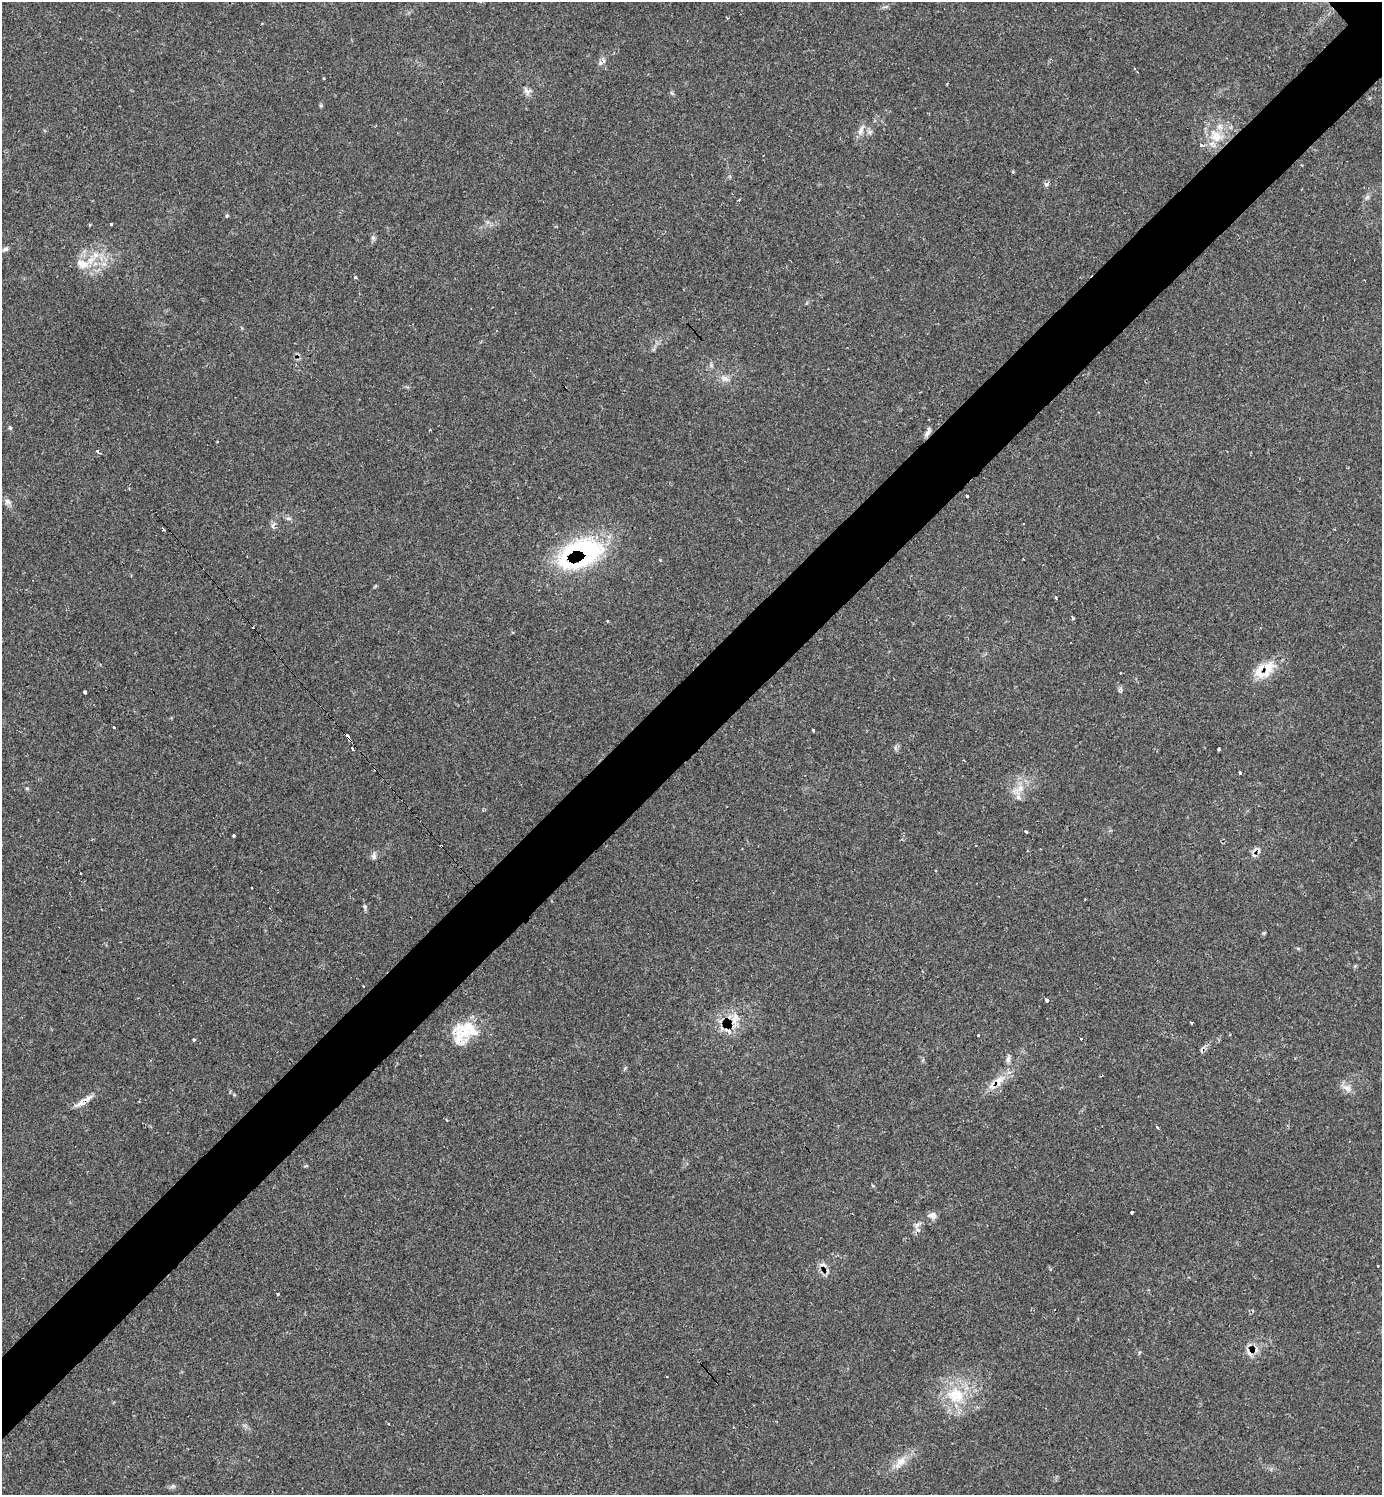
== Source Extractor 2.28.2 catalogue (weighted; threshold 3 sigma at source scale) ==
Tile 7 of 4 x 4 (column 3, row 2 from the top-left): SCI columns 3057-4436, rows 2988-4480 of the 5985 x 5985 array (HDU 1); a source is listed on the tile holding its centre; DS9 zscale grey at full resolution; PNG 1384 x 1497 px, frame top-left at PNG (2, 2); no overlay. Shown black and unused: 6% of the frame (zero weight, under 2 of 3 exposures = <1% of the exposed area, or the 3 px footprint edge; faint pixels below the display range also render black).
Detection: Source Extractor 2.28.2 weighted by HDU 2 'WHT'; one run over the whole footprint, this tile lists its part. Background 0.0626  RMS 0.0057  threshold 0.0257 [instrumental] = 3 sigma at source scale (4.5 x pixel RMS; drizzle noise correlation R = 1.50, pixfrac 1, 0.05/0.05 arcsec/px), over >= 5 px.
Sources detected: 90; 17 cosmic-ray / hot-pixel residue — not listed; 5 inside a brighter listed object's ellipse — not listed separately; the other 68 listed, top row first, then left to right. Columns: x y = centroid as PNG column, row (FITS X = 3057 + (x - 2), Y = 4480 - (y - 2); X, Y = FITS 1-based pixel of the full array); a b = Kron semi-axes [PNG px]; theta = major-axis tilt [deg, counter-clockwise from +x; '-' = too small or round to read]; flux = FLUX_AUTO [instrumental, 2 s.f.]
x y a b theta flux
603 60 12 5 -73 2.1
324 78 3 3 - 0.59
527 91 12 9 -42 2.8
861 130 14 6 66 3.1
1216 136 21 16 -35 13
1202 145 3 3 - 3.8
1046 184 8 5 15 1.4
1367 197 6 5 - 1.2
739 200 3 2 - 0.73
111 224 3 3 - 1.8
90 225 4 3 - 0.44
373 238 7 5 -69 1.3
5 249 8 5 16 1.6
95 255 10 8 -52 4.5
82 264 19 13 -22 9
104 264 7 4 -18 1.5
355 277 4 3 - 0.65
711 365 7 4 -73 0.98
724 378 13 7 -28 3.3
10 428 5 4 - 0.73
927 433 12 6 49 2.1
97 451 3 3 - 2.8
967 496 4 3 - 3.1
8 502 10 6 -32 2.1
289 519 7 4 -19 1.1
164 529 3 3 - 9.2
581 553 56 33 20 82
1055 597 3 3 - 1.9
1073 618 5 4 - 0.8
1268 668 28 16 66 12
84 692 3 3 - 13
114 727 3 3 - 3.1
813 730 3 3 - 2.5
347 736 6 3 -50 5.2
352 748 3 3 - 5.5
1219 749 3 3 - 9.3
964 760 3 2 - 0.49
1240 773 3 3 - 1.9
1019 789 18 10 47 7.5
1026 832 3 3 - 3.7
234 835 3 3 - 2.2
374 856 10 6 87 1.7
936 871 3 3 - 0.72
81 873 3 2 - 1.2
252 887 3 3 - 1.7
365 907 10 3 -75 1.1
1355 966 5 5 - 0.64
1047 1000 4 3 - 7
735 1017 14 8 -62 5.1
1191 1023 3 2 - 0.88
470 1028 35 16 -27 15
978 1035 3 3 - 0.96
194 1039 3 3 - 1.9
1081 1039 3 2 - 3
1008 1058 13 5 81 2.1
999 1081 17 11 58 7.1
1347 1088 12 8 -34 3.8
81 1103 20 8 27 4.9
446 1120 3 3 - 0.64
1157 1127 3 3 - 2.8
305 1166 5 3 - 0.7
1131 1213 3 3 - 4
932 1215 11 8 -7 2.8
917 1225 13 5 40 2.3
277 1294 3 3 - 1.8
956 1395 24 21 -21 22
901 1461 14 11 29 6.1
173 1486 7 4 34 1.1
Overlapping masked pixels (flux is a lower limit): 4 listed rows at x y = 581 553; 347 736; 999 1081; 81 1103
Unlisted compact peaks at least as high as the median listed source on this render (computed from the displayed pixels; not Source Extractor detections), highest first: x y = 27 788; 1263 933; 321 105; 227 216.